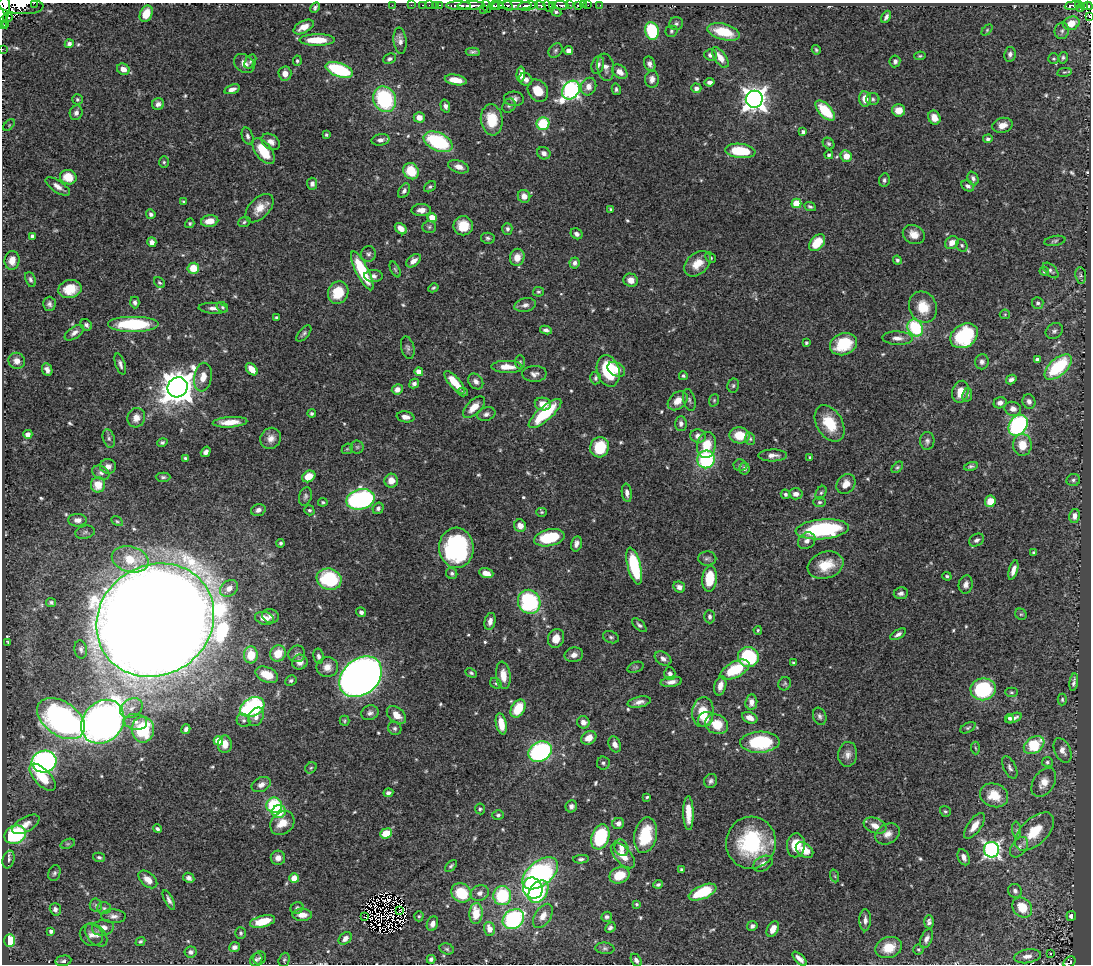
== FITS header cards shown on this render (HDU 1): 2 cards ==
NAXIS1  =                 1089
NAXIS2  =                  962

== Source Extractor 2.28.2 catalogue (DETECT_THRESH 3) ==
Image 1089 x 962 px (HDU 1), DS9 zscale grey, 1 PNG px = 1 image px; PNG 1093 x 966 px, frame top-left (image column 1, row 962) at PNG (2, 3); each listed source drawn as its Kron ellipse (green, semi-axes under 4 px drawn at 4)
Background 0.618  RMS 0.015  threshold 0.0454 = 3 sigma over >= 5 px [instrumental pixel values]
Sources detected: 619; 12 with non-positive FLUX_AUTO (blend fragments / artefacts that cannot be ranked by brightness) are neither listed nor drawn; of the other 607, the 500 brightest by FLUX_AUTO listed and drawn (107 fainter detections omitted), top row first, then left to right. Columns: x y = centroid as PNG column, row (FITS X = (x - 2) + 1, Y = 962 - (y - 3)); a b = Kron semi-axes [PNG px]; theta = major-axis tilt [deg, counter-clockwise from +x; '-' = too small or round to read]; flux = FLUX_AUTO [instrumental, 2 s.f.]
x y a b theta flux
34 3 3 2 - 29
20 5 23 9 -5 620
392 5 4 2 - 10
411 5 2 2 - 10
423 5 3 2 - 13
429 5 2 2 - 6
435 5 2 2 - 13
440 5 3 2 - 20
498 5 5 3 - 160
515 5 16 3 0 300
553 5 3 2 - 70
561 5 7 3 -1 140
569 5 3 2 - 54
578 5 4 3 - 65
583 5 2 2 - 8
588 5 2 2 - 5.8
600 5 2 2 - 4.5
1079 5 4 2 - 92
459 6 12 3 -1 770
471 6 14 3 2 970
487 6 6 3 -73 57
494 6 5 3 - 110
508 6 6 3 -46 110
528 6 10 4 8 870
541 6 5 3 - 190
548 6 6 3 -53 250
1072 6 8 3 7 180
1088 6 4 3 - 160
315 7 6 3 62 2.2
1084 7 4 3 - 110
4 8 13 6 85 1000
1080 9 4 3 - 110
483 10 2 2 - 19
556 12 6 4 -31 2.1
146 14 8 6 65 14
1089 16 3 2 - 42
8 17 5 4 - 230
886 17 7 4 62 3.2
3 18 11 3 -67 700
1071 23 8 6 24 15
676 24 7 6 - 2.4
2 25 3 2 - 460
304 27 11 6 28 10
987 30 6 4 46 1.4
652 31 9 6 -75 66
671 31 6 5 - 1.9
1062 31 8 7 - 3.4
724 32 16 8 -15 34
317 40 18 6 0 27
400 41 13 6 -83 5.2
69 44 4 4 - 3
2 49 2 2 - 7.8
556 50 8 6 47 2.4
816 50 5 4 - 1.6
568 51 4 4 - 9.2
473 52 7 3 1 2.2
1010 54 7 5 79 3
711 55 6 5 - 4.4
920 56 6 3 9 1.7
720 57 12 6 -55 10
1063 58 6 4 80 2.1
389 59 7 5 23 2.3
1054 59 5 5 - 1.7
297 61 5 4 - 2
895 61 6 5 - 3.3
250 62 7 5 58 2.1
244 64 11 8 -40 7.2
650 64 7 5 -68 4.5
598 65 9 6 74 4.5
606 67 14 8 -80 6.2
123 69 6 5 - 8.4
339 70 14 6 -20 82
620 72 8 6 -38 8.2
1064 72 7 3 8 1.4
285 74 7 6 - 7.7
521 74 8 4 88 6.7
526 79 7 6 - 4.4
652 79 8 7 - 5.1
456 80 11 5 -9 14
710 82 5 4 - 3.6
589 87 9 7 67 8.3
696 88 5 4 - 4.4
232 89 8 4 16 5.5
616 89 6 4 -78 2.3
571 90 10 8 50 290
538 91 12 9 -55 19
77 99 5 5 - 2.2
385 99 13 11 -65 100
514 99 10 7 -4 4.7
754 99 8 8 - 950
865 99 7 6 - 11
873 99 6 6 - 2.4
158 104 6 5 - 4.2
445 106 6 4 -73 3.7
509 106 7 6 - 2.5
899 110 6 6 - 11
825 111 12 6 -46 41
76 113 7 6 - 4.1
419 117 5 5 - 8.5
934 118 7 6 - 10
492 120 15 11 -83 30
543 124 6 6 - 47
9 125 7 4 46 1.6
1002 125 10 7 13 9.3
803 132 4 4 - 2.7
326 135 3 3 - 1.7
247 136 9 5 -72 3.2
988 139 5 4 - 2.5
381 140 9 5 11 4.7
271 142 10 7 -33 6.1
438 142 15 9 -25 81
829 144 6 5 - 2
263 151 15 8 -54 28
740 151 15 7 -6 45
544 153 7 6 - 4.8
829 155 4 4 - 3
846 156 6 5 - 12
164 162 6 5 - 1.7
459 167 11 6 -18 6.3
411 171 8 7 - 30
68 177 8 7 - 22
973 178 7 5 -67 3.4
884 180 6 5 - 2.5
312 184 6 5 - 3.6
968 186 7 5 -29 3.2
58 187 14 5 -34 6.9
430 187 6 5 - 2.1
404 191 8 5 58 3.3
524 196 6 6 - 8.5
184 201 3 3 - 1.9
796 203 5 4 - 37
810 207 6 4 -24 2
259 208 17 10 46 13
611 209 4 3 - 1.5
421 210 9 6 1 6.7
151 214 5 4 - 2.7
432 218 4 4 - 19
210 221 8 5 10 13
244 222 6 5 - 1.8
190 223 5 4 - 1.7
463 226 9 9 - 20
429 227 7 6 - 2.2
401 229 7 4 -42 7.6
507 229 6 5 - 2.6
577 234 6 5 - 3.4
914 234 11 9 -26 11
32 236 4 3 - 2.1
488 238 7 5 -8 2.2
1055 241 10 5 11 2.4
152 242 5 4 - 5.5
817 243 10 6 49 26
952 243 7 6 - 8.2
962 245 6 5 - 2
368 254 8 7 - 3.1
517 257 8 7 - 11
710 257 6 4 -45 1.9
12 260 9 7 83 11
897 260 4 4 - 1.9
414 261 8 5 38 6.3
575 263 5 5 - 3.4
697 264 15 10 42 16
193 268 6 5 - 22
395 269 8 4 -63 1.9
1051 270 10 5 -44 3
362 271 21 6 -63 55
1044 271 5 4 - 1.7
1081 275 8 5 -82 2.4
374 276 9 6 -1 3.9
30 279 7 5 -69 2.8
631 280 7 6 - 7.1
159 283 6 4 -39 2
433 288 5 4 - 1.6
70 289 11 9 9 19
538 292 5 5 - 1.9
338 293 11 10 - 28
135 302 6 4 -90 3
1038 303 6 5 - 2.5
49 304 7 6 - 3.5
525 305 11 6 12 4.5
222 307 6 5 - 1.8
923 307 16 13 -63 23
213 308 14 5 -3 5.3
1005 314 5 5 - 1.6
276 317 3 3 - 1.4
133 324 26 8 0 72
86 325 6 5 - 3
915 328 9 7 -55 77
546 330 6 4 -11 3.2
1054 331 9 7 34 3.3
74 333 11 5 34 5.1
304 333 10 5 49 2.5
964 336 14 11 33 97
897 338 15 6 -2 7.4
806 343 3 3 - 1.9
843 344 14 10 22 39
408 348 11 6 -76 3.4
1037 360 4 4 - 4.4
17 361 8 8 - 7.2
520 362 7 5 -90 1.7
982 362 7 7 - 3.9
120 364 11 5 -71 3.7
507 367 16 6 -1 13
1058 367 16 8 42 70
252 369 7 4 -50 13
616 369 9 6 -33 9.2
47 370 6 5 - 4.6
608 371 16 11 -73 63
419 372 4 4 - 13
534 374 12 8 2 5
683 376 4 4 - 1.7
203 377 14 8 80 11
595 378 6 5 - 2.4
1011 379 5 4 - 3.6
476 381 8 6 -51 5.1
454 382 14 5 -49 22
414 384 5 4 - 3.1
733 385 7 6 - 2.1
178 387 10 9 - 2100
397 389 5 5 - 6.2
463 392 5 4 - 1.4
960 392 11 8 74 16
967 395 7 5 81 1.9
689 400 11 6 -75 2.8
714 400 6 5 - 1.7
678 401 11 8 42 11
1029 401 7 6 - 4.4
1000 403 6 5 - 5
543 404 8 6 -9 12
474 407 14 7 44 14
1013 409 8 7 - 6.6
545 413 21 7 41 56
312 414 4 3 - 2.1
486 414 9 6 18 3.5
406 417 9 5 -10 5.8
136 418 10 9 - 9.7
230 422 17 5 4 16
830 423 20 13 -59 34
681 424 7 6 - 4.1
1018 425 11 8 54 200
28 434 4 4 - 5.8
740 435 10 8 -2 24
698 436 8 6 -11 6.3
109 438 9 6 -73 3.2
271 438 11 10 - 7.8
750 439 6 5 - 1.8
927 441 9 7 87 3.4
162 442 5 4 - 2.3
707 445 13 9 78 23
1022 445 11 9 -88 18
357 447 6 6 - 2.3
600 447 10 9 - 38
347 449 6 4 42 1.5
206 452 5 4 - 4
773 455 14 6 1 6
810 457 4 3 - 1.5
185 458 4 4 - 2
706 459 9 8 - 96
740 465 6 5 - 2.4
108 466 8 7 - 5.5
971 466 7 4 15 2.1
897 467 7 4 44 1.7
744 468 6 5 - 2.8
101 473 9 6 -26 3.8
309 476 7 5 31 16
163 477 7 4 0 2
1073 480 7 6 - 2.4
391 481 7 6 - 11
846 484 11 8 50 11
98 485 8 7 - 19
627 493 9 5 -83 4.9
821 493 7 5 62 2.1
786 494 5 4 - 2.4
796 494 7 5 -2 6.2
305 496 9 6 73 2.9
360 499 14 10 12 210
990 501 6 5 - 15
323 502 5 4 - 1.5
819 502 6 5 - 2
378 508 6 5 - 3.2
258 510 7 5 19 4.5
309 510 5 4 - 1.9
542 512 5 4 - 1.4
1074 516 7 5 79 4.7
77 520 9 6 0 6.7
117 521 6 4 -29 1.5
520 526 6 6 - 8.9
822 529 27 10 5 120
85 532 10 6 11 2.9
549 538 15 8 12 53
976 540 8 6 30 3.2
807 541 9 7 40 5.8
281 543 4 4 - 2.2
576 544 8 5 76 4.9
456 548 20 17 -87 150
1034 552 4 3 - 1.5
707 558 9 7 2 3.1
130 559 19 12 -15 28
826 565 18 13 17 25
634 566 19 6 -76 71
1013 570 10 4 74 6.6
452 573 6 5 - 2.5
486 573 7 4 -17 9.5
947 576 4 4 - 1.9
329 579 12 10 -18 68
709 579 13 7 86 38
966 584 9 7 80 5.1
679 587 6 5 - 5.9
229 588 10 7 39 7.6
901 593 7 6 - 3.9
51 602 5 4 - 2.2
529 602 12 11 - 140
361 612 5 4 - 2.8
1021 614 6 5 - 1.6
270 616 8 6 -21 3.9
710 617 6 5 - 3.2
264 618 9 6 -11 8.3
155 620 61 55 34 9200
490 621 9 5 76 5.5
639 625 9 4 -43 2.5
758 630 4 3 - 1.5
898 634 9 4 31 3.8
611 637 8 6 -19 2.2
556 638 9 8 - 12
8 642 4 3 - 1.4
81 649 9 6 -79 3.5
278 654 8 7 - 20
297 654 8 8 - 3.5
251 655 8 7 - 24
574 655 9 7 11 6.1
318 656 7 5 -81 3.2
748 657 10 10 - 82
663 659 9 6 -31 4.6
300 662 8 7 - 6.6
793 663 3 3 - 1.5
327 667 11 10 - 9.3
635 667 8 5 19 1.8
735 670 16 8 28 46
471 673 6 4 -28 1.7
670 674 6 6 - 3.4
267 675 12 7 -22 23
503 675 14 7 -83 13
361 677 23 17 41 1100
291 681 6 5 - 2.2
671 682 11 5 8 6
1074 682 9 4 81 3.3
496 683 6 5 - 1.6
785 684 7 6 - 1.8
720 686 10 5 76 8.1
983 689 12 11 - 91
1011 692 6 4 0 1.7
1062 699 6 4 89 1.6
639 702 11 5 12 5.7
751 702 8 6 84 7.2
252 707 13 9 28 140
131 708 12 9 34 8.5
518 709 9 6 59 30
703 712 15 11 84 27
370 713 9 7 21 3.8
396 715 11 7 -40 11
820 716 9 6 -70 3.1
256 717 10 7 63 6.9
750 718 8 5 -24 8
1009 718 4 4 - 2
1013 718 9 4 23 4.6
61 719 27 17 -34 340
705 719 8 7 - 8.7
243 720 7 6 - 2.9
344 721 5 5 - 1.6
103 722 24 19 48 1100
136 722 11 8 -7 7.1
583 722 6 6 - 6.1
501 724 11 5 -78 18
717 724 12 9 -22 23
395 728 7 6 - 2.7
968 728 8 4 29 2.1
186 729 5 4 - 3.3
143 730 13 11 -89 63
589 738 8 6 33 12
218 741 5 4 - 28
760 742 20 10 2 82
225 744 9 7 89 11
615 744 8 6 -68 6.3
1034 745 11 7 34 48
975 748 6 4 -85 1.4
1062 750 13 8 -65 6.1
540 752 12 9 28 180
848 754 12 9 83 6.7
44 762 12 11 - 280
1047 762 5 5 - 1.9
603 763 6 6 - 2.5
311 768 6 5 - 1.7
1010 768 12 6 -63 4.5
42 777 17 8 -46 31
711 781 7 6 - 3.2
1044 782 16 10 58 11
261 785 10 7 26 5.9
388 793 5 3 - 2.8
994 795 14 11 -21 26
647 797 4 3 - 1.4
274 805 8 7 - 59
571 806 6 5 - 3.5
480 809 5 5 - 1.8
945 811 6 5 - 1.9
279 812 7 6 - 22
688 813 17 5 -88 14
498 815 6 5 - 2.3
282 823 13 10 45 16
618 823 6 5 - 4.4
26 824 15 7 29 7.9
875 826 12 7 -21 9.9
974 826 15 6 54 13
157 829 4 4 - 2.1
1017 830 9 4 -82 2.8
1034 831 24 13 43 34
386 833 6 5 - 23
888 834 13 9 30 7.8
15 835 11 9 23 91
645 835 18 11 78 47
600 837 13 8 70 86
751 843 26 25 - 93
68 844 7 4 18 1.8
796 845 12 9 84 19
1019 847 11 7 55 6.1
621 848 8 7 - 7.3
805 850 10 6 -37 13
991 850 7 7 - 350
623 856 15 8 -47 15
99 857 6 4 -11 2
964 857 8 5 -67 5.4
278 858 7 7 - 6.9
9 859 9 5 75 2.9
581 859 8 4 3 2.3
763 864 10 7 29 6.1
451 866 7 4 48 2
682 870 4 3 - 2.2
54 873 8 6 69 2.4
540 873 21 12 39 230
619 875 10 8 22 25
835 876 6 4 -71 1.4
189 878 6 5 - 3.6
294 878 5 5 - 12
148 879 11 6 -41 10
658 884 5 3 - 2.4
533 888 11 9 -61 66
1015 891 7 6 - 3.8
538 892 12 8 54 78
702 892 15 6 22 51
461 893 10 9 - 36
480 893 9 7 21 5.4
502 896 9 9 - 65
169 900 11 4 -62 3.7
636 904 4 3 - 1.6
96 905 6 6 - 2.4
1022 907 11 9 -46 27
104 908 7 6 - 2.4
297 908 7 5 27 2.5
55 909 6 5 - 3.8
400 910 2 2 - 1.6
476 913 10 6 87 24
302 915 10 6 0 8.8
114 916 12 7 -3 5.1
419 916 5 4 - 1.5
543 916 13 8 58 9.4
1071 916 5 4 - 3.1
365 917 3 2 - 2.6
607 917 5 5 - 2.8
513 919 11 9 35 140
865 920 11 5 89 4.8
262 922 13 6 15 24
929 922 6 4 86 3.6
432 924 7 5 69 5.6
752 926 5 4 - 2.8
103 928 11 7 9 7.8
610 928 6 4 44 2.9
489 929 7 5 -73 9.8
773 929 8 5 63 9.9
51 931 4 3 - 3.1
240 933 6 5 - 1.8
91 935 12 10 -32 7.1
96 935 14 8 -48 6.5
345 938 7 5 43 5.5
926 939 10 5 66 4.5
9 941 6 5 - 40
140 941 5 4 - 1.9
234 947 5 5 - 4.7
605 948 9 5 -5 2.8
889 948 14 10 19 20
447 949 7 5 -16 1.9
918 949 5 5 - 1.4
190 952 6 5 - 3.5
1050 954 4 4 - 2.6
1027 956 13 7 9 7.5
260 958 7 6 - 2.3
431 959 4 4 - 2.8
799 959 9 4 -44 5.5
256 960 7 5 53 2.5
284 960 7 5 71 1.9
636 960 7 4 -58 3
63 961 8 5 10 2.7
1069 962 6 5 - 79
At the frame edge (FLAGS 8, measured only in part): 8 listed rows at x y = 34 3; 20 5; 4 8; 1089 16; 3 18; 2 25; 2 49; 1069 962
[107 fainter detections neither listed nor drawn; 12 non-positive-flux detections neither listed nor drawn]